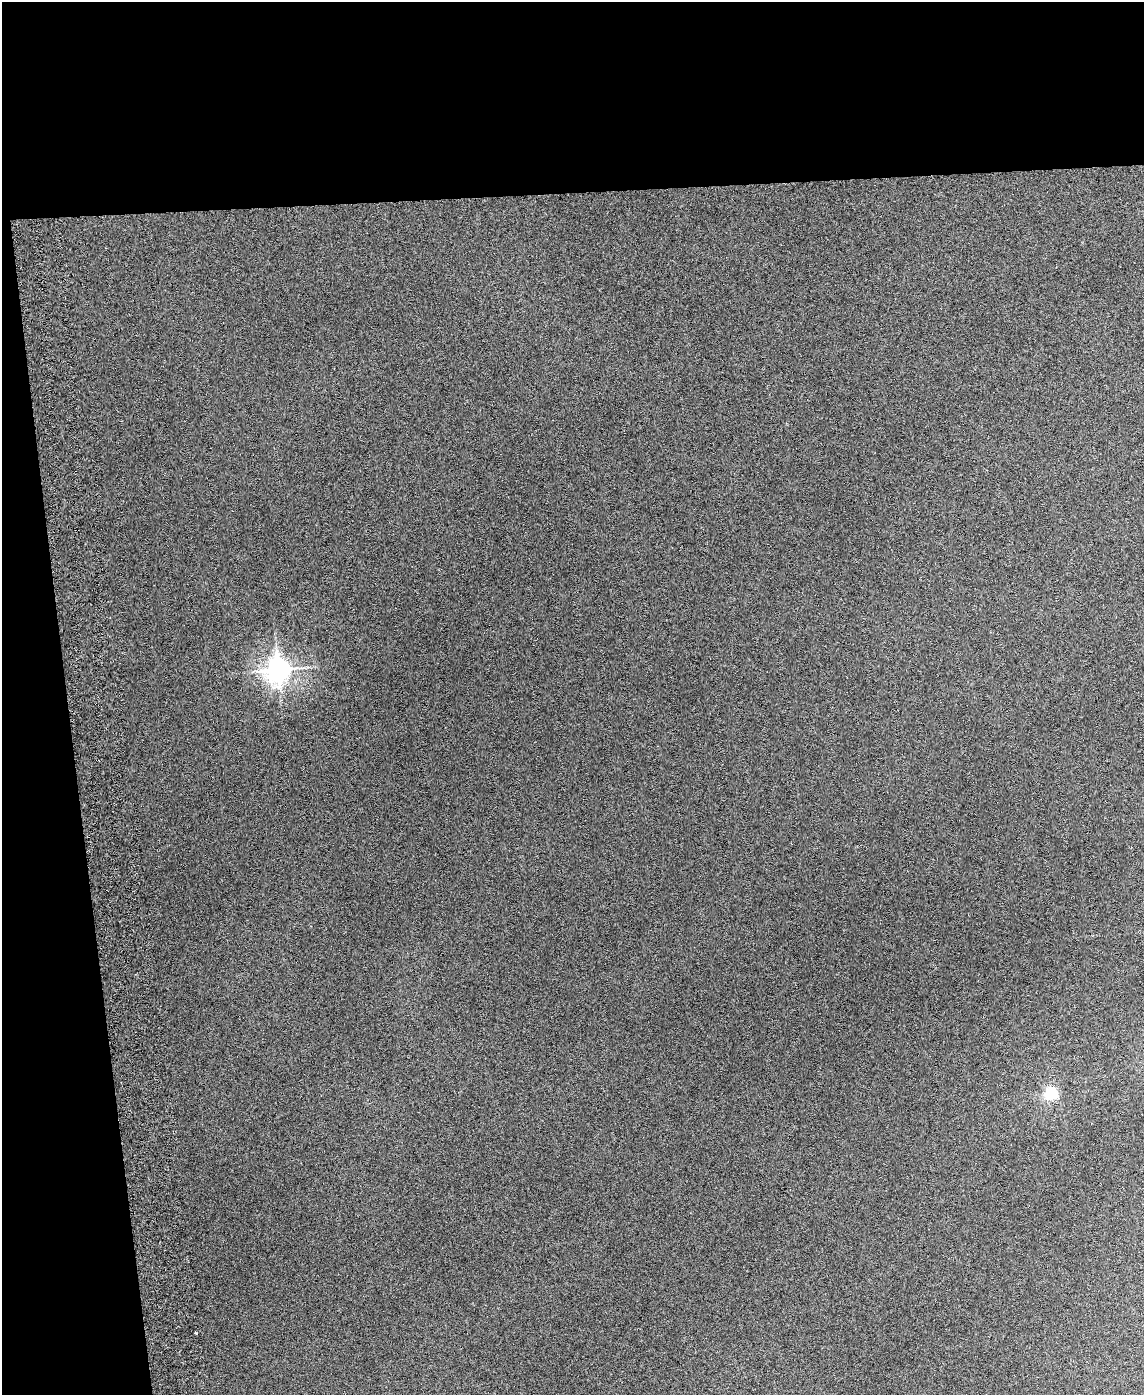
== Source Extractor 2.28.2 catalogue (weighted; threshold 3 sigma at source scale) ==
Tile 1 of 4 x 3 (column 1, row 1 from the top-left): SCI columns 59-1200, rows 3030-4422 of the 4685 x 4565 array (HDU 1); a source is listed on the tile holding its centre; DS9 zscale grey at full resolution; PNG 1146 x 1397 px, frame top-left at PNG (2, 2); no overlay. Shown black and unused: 20% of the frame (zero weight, under 3 of 6 exposures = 3% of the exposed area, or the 3 px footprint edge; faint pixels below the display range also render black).
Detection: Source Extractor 2.28.2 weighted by HDU 2 'WHT'; one run over the whole footprint, this tile lists its part. Background 0.0497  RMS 0.0075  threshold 0.0307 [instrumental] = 3 sigma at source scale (4.09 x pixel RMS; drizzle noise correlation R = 1.36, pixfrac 0.8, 0.05/0.05 arcsec/px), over >= 5 px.
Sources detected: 3; all 3 listed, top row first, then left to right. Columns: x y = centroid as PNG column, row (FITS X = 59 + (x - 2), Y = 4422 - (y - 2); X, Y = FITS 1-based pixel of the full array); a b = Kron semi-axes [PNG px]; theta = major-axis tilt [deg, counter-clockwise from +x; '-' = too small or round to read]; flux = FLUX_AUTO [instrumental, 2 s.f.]
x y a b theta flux
278 669 8 7 - 650
1051 1092 5 5 - 67
196 1333 3 2 - 0.63